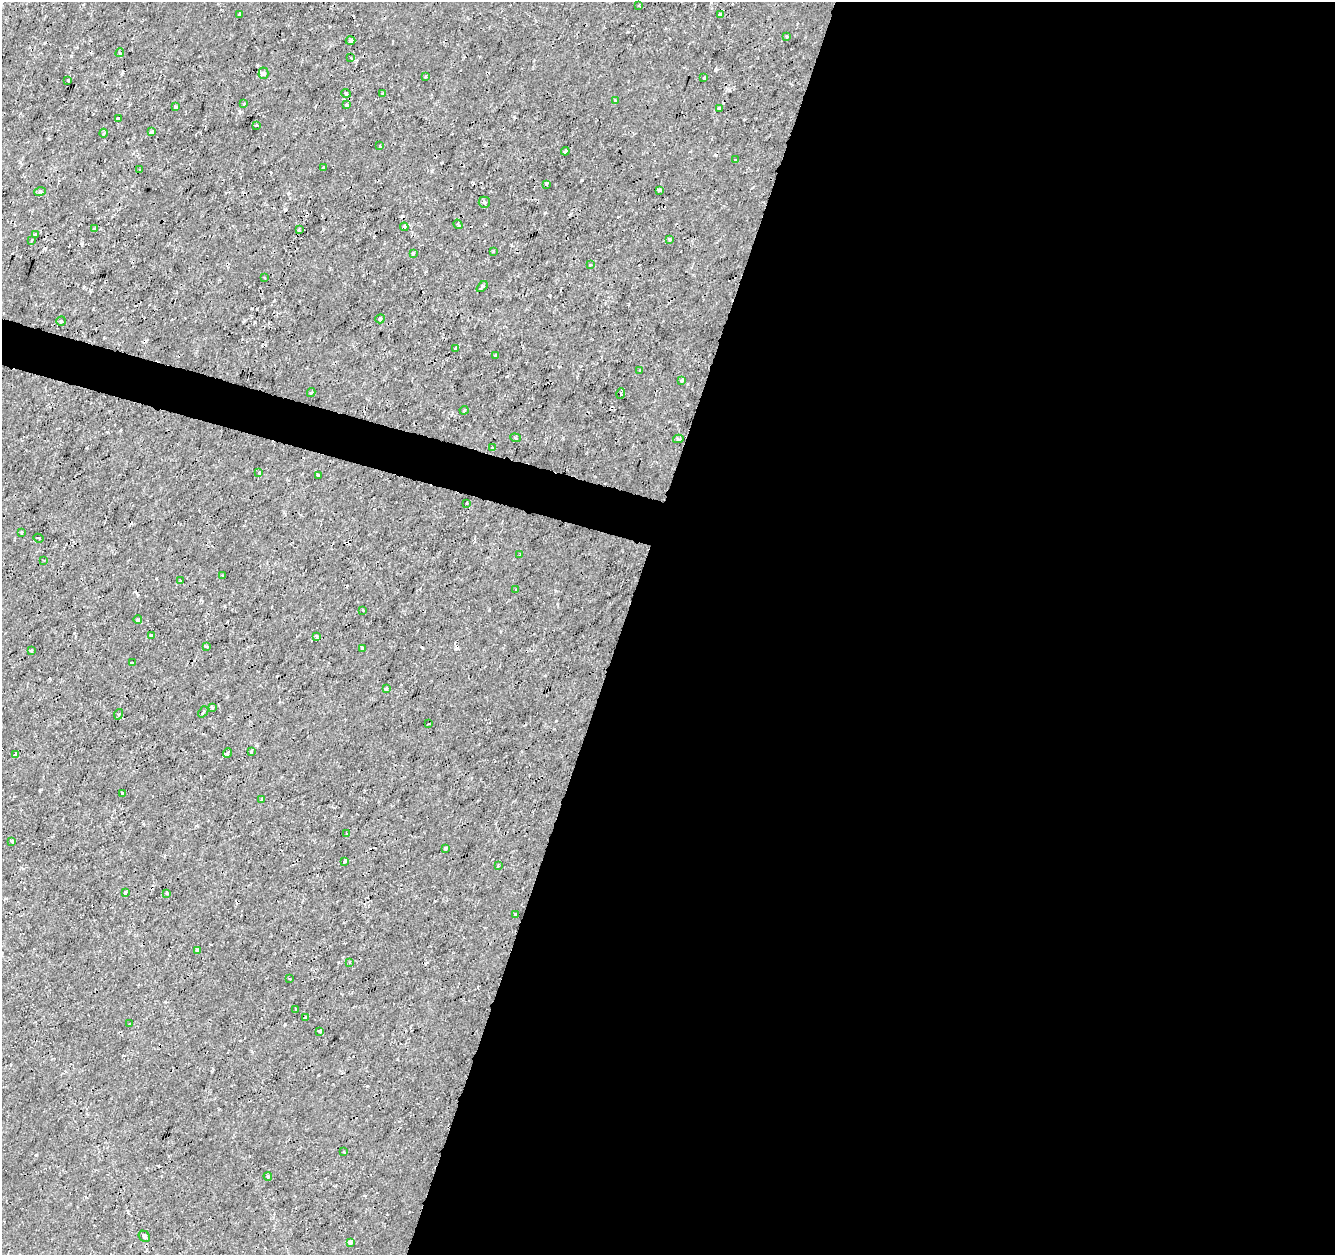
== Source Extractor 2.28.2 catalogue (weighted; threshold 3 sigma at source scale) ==
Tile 12 of 4 x 4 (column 4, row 3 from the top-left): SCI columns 4000-5332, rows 1469-2721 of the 5339 x 5501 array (HDU 1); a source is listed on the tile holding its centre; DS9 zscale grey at full resolution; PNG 1337 x 1257 px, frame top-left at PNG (2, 2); each listed source drawn as its Kron ellipse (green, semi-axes under 4 px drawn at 4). Shown black and unused: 55% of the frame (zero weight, under 2 of 3 exposures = <1% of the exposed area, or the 3 px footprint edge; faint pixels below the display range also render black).
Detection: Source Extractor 2.28.2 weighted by HDU 2 'WHT'; one run over the whole footprint, this tile lists its part. Background 1.78e-04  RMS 0.0011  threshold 0.00517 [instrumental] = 3 sigma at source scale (4.5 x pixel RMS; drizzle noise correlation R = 1.50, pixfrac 1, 0.0396/0.0396 arcsec/px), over >= 5 px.
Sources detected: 122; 20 cosmic-ray / hot-pixel residue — neither listed nor drawn; the other 102 listed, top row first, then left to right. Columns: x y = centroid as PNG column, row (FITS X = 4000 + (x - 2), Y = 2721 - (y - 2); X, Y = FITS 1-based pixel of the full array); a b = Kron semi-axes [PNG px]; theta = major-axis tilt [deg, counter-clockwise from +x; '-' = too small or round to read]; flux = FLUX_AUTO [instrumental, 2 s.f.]
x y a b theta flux
639 6 4 2 - 0.095
239 14 3 2 - 0.15
720 14 4 3 - 0.48
787 37 3 3 - 0.2
350 41 5 3 - 0.37
120 53 4 4 - 0.17
351 58 4 3 - 0.12
263 73 6 5 - 0.36
425 77 3 3 - 0.13
704 78 3 3 - 0.14
68 81 3 2 - 0.13
346 93 5 4 - 0.35
383 93 3 3 - 0.17
615 100 3 3 - 0.22
244 104 4 2 - 0.098
347 105 4 3 - 0.33
176 107 3 3 - 0.58
719 108 4 3 - 0.43
118 119 3 3 - 0.13
256 125 3 3 - 0.21
151 132 3 3 - 0.99
104 133 4 4 - 0.17
380 146 4 2 - 0.097
565 151 4 3 - 0.34
735 160 3 2 - 0.17
323 168 3 3 - 0.58
140 170 3 3 - 0.2
546 184 4 4 - 0.16
660 190 4 3 - 0.94
40 192 6 4 18 0.25
484 202 5 5 - 0.23
458 224 5 3 - 0.2
404 227 4 4 - 0.17
95 229 3 3 - 1.1
299 230 2 2 - 0.14
35 234 4 3 - 0.25
670 239 4 4 - 0.25
32 241 3 2 - 0.12
493 251 3 3 - 0.096
413 253 3 3 - 0.42
590 265 3 3 - 0.15
264 277 2 2 - 0.13
482 287 6 3 43 0.6
380 319 5 4 - 0.22
61 321 5 4 - 0.15
456 348 3 3 - 0.58
496 355 3 3 - 0.23
640 371 3 3 - 0.25
682 380 4 3 - 0.22
311 392 4 3 - 0.2
621 394 5 3 - 0.46
464 410 4 4 - 0.16
515 438 5 3 - 0.14
678 439 5 4 - 0.25
492 448 4 3 - 0.38
259 473 3 3 - 0.15
318 476 3 3 - 0.25
467 503 3 3 - 0.26
21 532 3 2 - 0.13
39 538 5 2 - 0.13
520 555 3 3 - 0.35
44 560 3 3 - 0.083
222 576 3 3 - 0.2
180 581 4 3 - 0.085
516 589 3 3 - 0.18
363 610 3 2 - 0.16
138 620 4 4 - 0.24
151 636 3 3 - 0.28
316 636 3 3 - 0.75
206 647 3 3 - 0.42
362 649 3 3 - 0.34
31 651 3 3 - 0.15
132 663 4 3 - 0.72
386 689 3 3 - 0.33
212 708 3 3 - 0.43
203 712 6 3 51 0.21
119 714 5 3 - 0.13
428 724 3 2 - 0.12
251 752 3 3 - 2.2
228 753 5 3 - 0.73
16 754 4 3 - 0.48
123 793 3 3 - 0.28
261 800 4 3 - 0.23
347 834 4 2 - 0.087
12 841 3 3 - 0.43
445 848 4 3 - 0.52
345 861 3 3 - 0.19
498 866 3 3 - 0.086
125 892 3 3 - 0.24
167 893 3 2 - 0.11
515 914 3 3 - 0.38
197 950 4 3 - 0.76
350 962 3 3 - 0.13
289 979 3 2 - 0.21
295 1009 3 2 - 0.12
305 1018 3 3 - 0.2
130 1024 4 2 - 0.1
320 1031 4 3 - 0.16
344 1152 4 3 - 0.1
268 1176 4 3 - 0.16
144 1236 6 5 - 0.36
350 1242 4 4 - 0.28
Unlisted compact peaks at least as high as the median listed source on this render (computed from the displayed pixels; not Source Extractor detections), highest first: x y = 715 70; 582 180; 36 1155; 288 193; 240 112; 729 90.